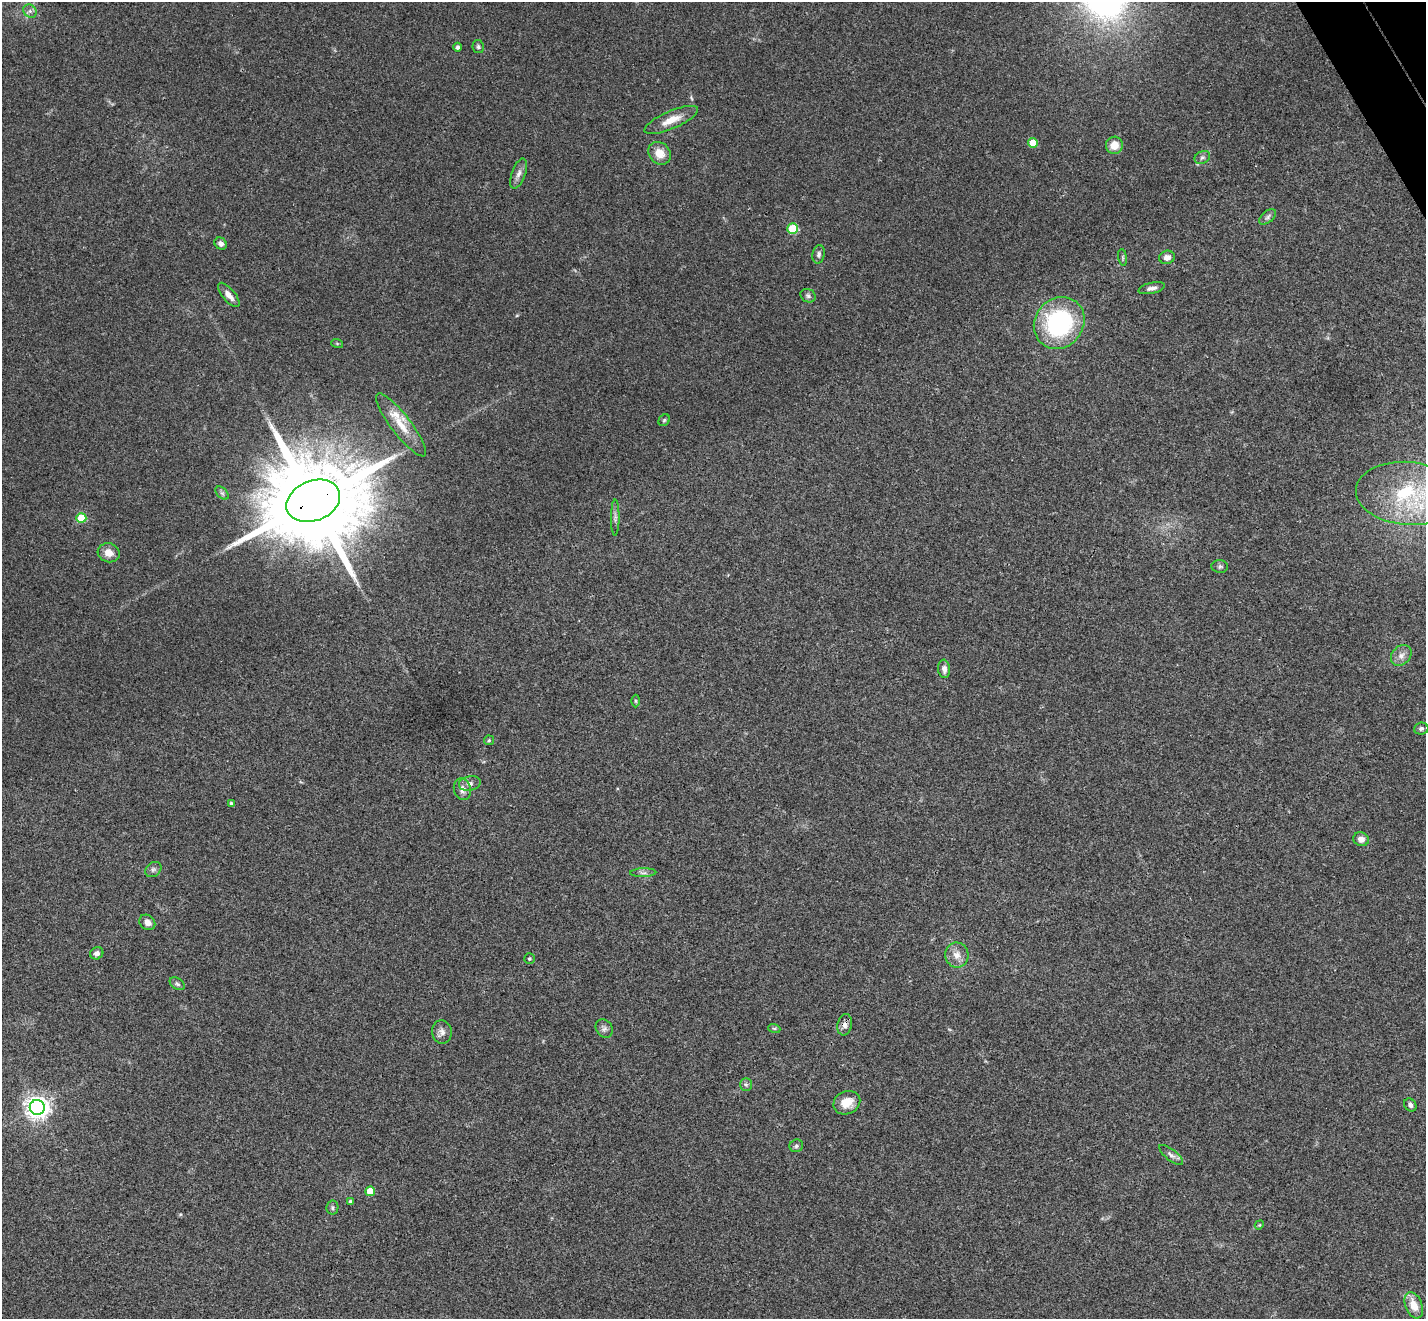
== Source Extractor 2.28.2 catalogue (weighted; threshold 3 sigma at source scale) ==
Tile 10 of 4 x 4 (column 2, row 3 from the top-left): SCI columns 1480-2903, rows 1636-2952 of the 5803 x 5771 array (HDU 1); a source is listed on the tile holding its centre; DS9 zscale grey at full resolution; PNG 1428 x 1321 px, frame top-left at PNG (2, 2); each listed source drawn as its Kron ellipse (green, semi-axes under 4 px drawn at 4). Shown black and unused: <1% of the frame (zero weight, under 3 of 4 exposures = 6% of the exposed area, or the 3 px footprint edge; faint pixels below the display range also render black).
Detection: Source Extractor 2.28.2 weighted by HDU 2 'WHT'; one run over the whole footprint, this tile lists its part. Background 0.0573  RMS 0.0052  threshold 0.0232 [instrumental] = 3 sigma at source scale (4.5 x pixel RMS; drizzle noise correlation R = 1.50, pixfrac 1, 0.05/0.05 arcsec/px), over >= 5 px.
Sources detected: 61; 1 inside a brighter listed object's ellipse — not listed separately; the other 60 listed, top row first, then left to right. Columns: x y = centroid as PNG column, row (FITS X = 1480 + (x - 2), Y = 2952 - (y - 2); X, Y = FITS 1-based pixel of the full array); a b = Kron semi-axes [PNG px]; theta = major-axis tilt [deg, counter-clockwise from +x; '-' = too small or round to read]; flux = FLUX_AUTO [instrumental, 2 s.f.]
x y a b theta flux
30 11 7 6 - 1.6
457 47 4 4 - 1.3
478 47 6 5 - 1
671 120 29 9 24 7.8
1033 143 5 5 - 9.8
1114 145 8 8 - 6
660 153 12 10 -45 6.3
1202 157 8 6 25 1.4
519 174 16 6 70 2.9
1268 217 10 5 39 1.6
793 229 5 5 - 24
221 244 7 5 -42 2
819 254 9 6 79 1.5
1123 257 8 4 -81 0.84
1167 257 8 6 15 2.8
1152 288 13 5 13 2.2
229 295 15 6 -50 3.6
808 296 8 6 -29 1.2
1059 323 27 24 51 64
337 343 6 4 -19 0.57
664 420 6 5 - 0.82
401 425 39 10 -53 11
222 493 8 5 -44 1.1
1407 493 52 31 -5 55
313 501 28 20 22 13000
615 517 18 3 89 1.6
81 518 5 5 - 19
109 553 11 9 -17 4.7
1220 566 8 6 -5 1.3
1401 655 11 9 45 3.3
944 669 9 6 -83 2.1
635 701 6 4 -89 0.66
1421 728 7 6 - 1.1
489 740 5 5 - 0.66
470 783 11 7 10 2.3
462 789 11 8 -76 3.1
231 803 4 3 - 0.86
1361 839 8 7 - 3
153 870 9 7 37 1.6
643 873 13 4 2 1.6
147 922 8 7 - 3.3
97 953 7 6 - 1.7
957 955 12 11 - 4.6
529 959 5 5 - 0.79
177 984 8 5 -34 1.1
845 1025 11 7 76 2.4
604 1028 10 8 -51 1.9
774 1028 6 4 -18 0.67
442 1032 12 10 -85 2.9
746 1085 6 6 - 1.1
847 1103 14 11 25 8.3
1410 1105 7 5 -52 1.5
37 1107 7 7 - 400
796 1146 7 6 - 1.2
1171 1155 14 5 -38 2
370 1191 5 5 - 12
350 1202 3 3 - 0.96
332 1208 7 6 - 1.1
1259 1225 5 3 - 0.45
1414 1305 14 8 -68 7.1
Overlapping masked pixels (flux is a lower limit): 2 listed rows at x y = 313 501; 845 1025
Isophote crosses this tile's border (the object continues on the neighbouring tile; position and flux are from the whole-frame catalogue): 1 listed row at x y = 1407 493